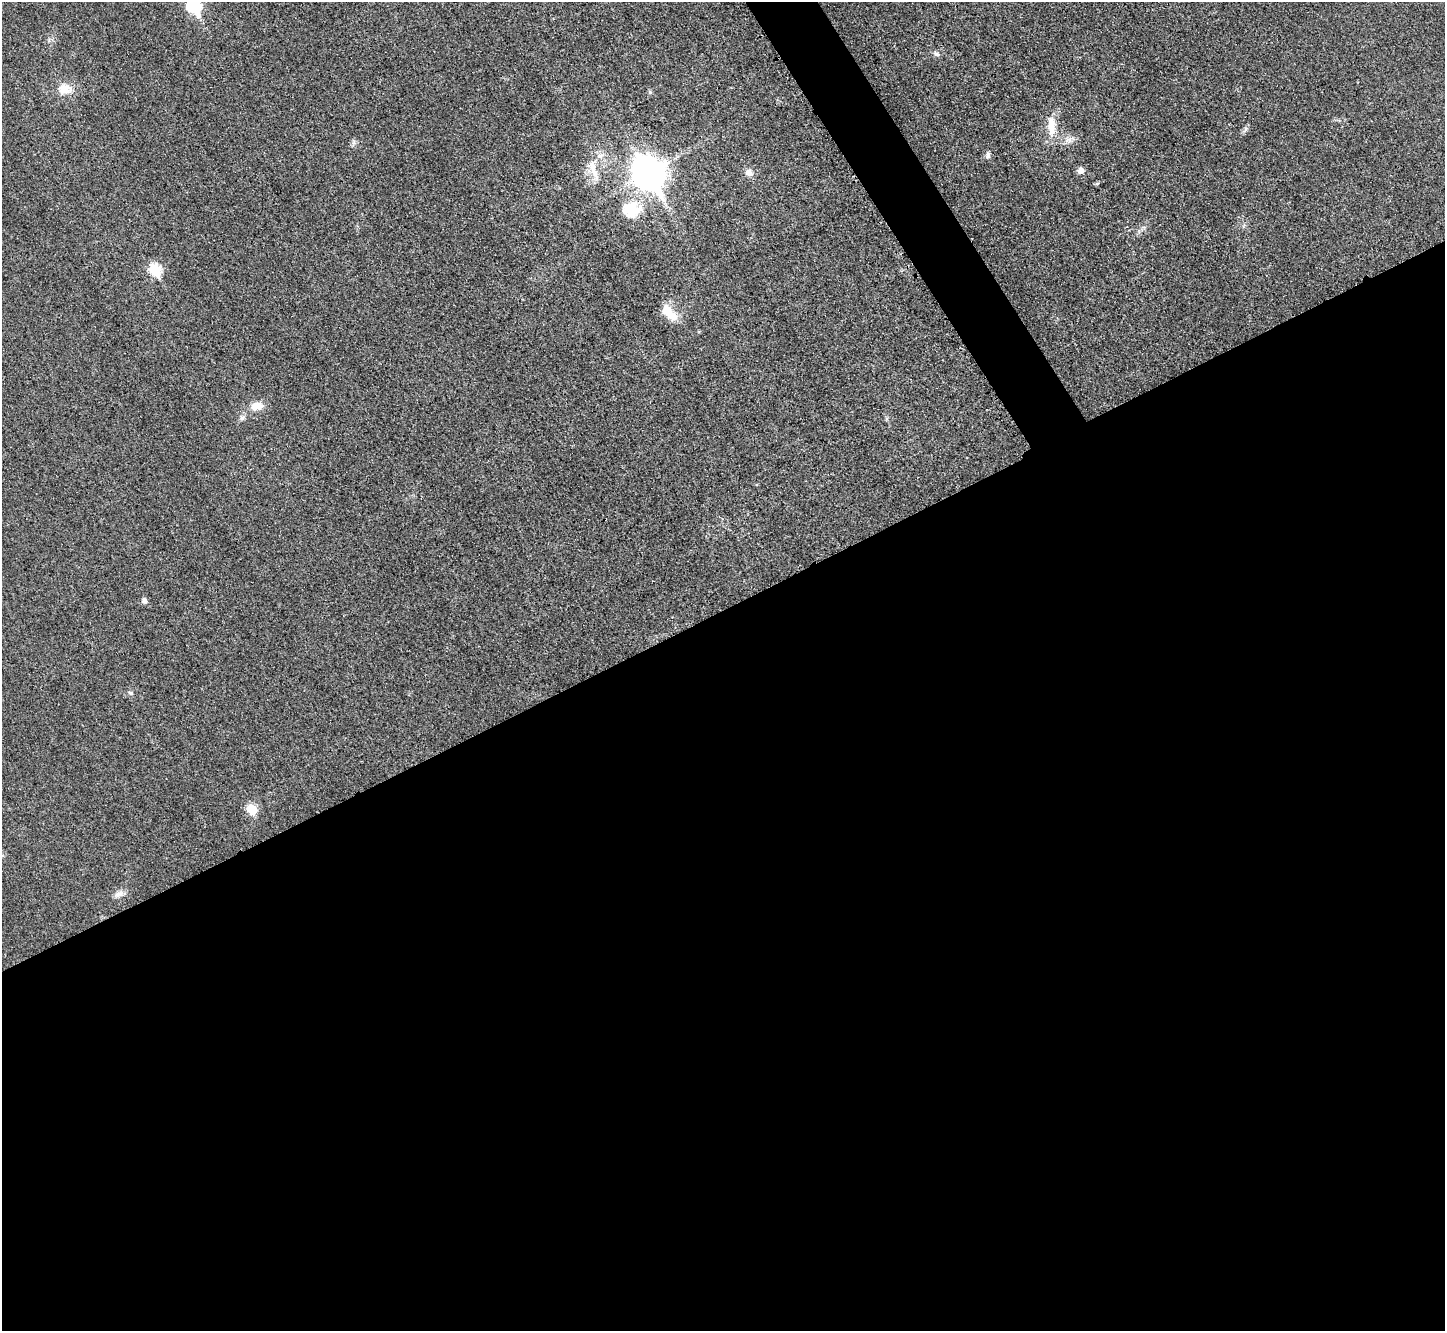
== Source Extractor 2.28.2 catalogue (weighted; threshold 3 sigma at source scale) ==
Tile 15 of 4 x 4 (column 3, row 4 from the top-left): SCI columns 2905-4347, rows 306-1634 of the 5798 x 5788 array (HDU 1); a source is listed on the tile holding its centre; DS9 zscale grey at full resolution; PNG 1447 x 1333 px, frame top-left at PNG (2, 2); no overlay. Shown black and unused: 56% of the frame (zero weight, under 3 of 4 exposures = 1% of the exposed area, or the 3 px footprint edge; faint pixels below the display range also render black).
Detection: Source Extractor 2.28.2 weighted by HDU 2 'WHT'; one run over the whole footprint, this tile lists its part. Background 0.0298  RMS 0.0057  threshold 0.0259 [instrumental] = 3 sigma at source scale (4.5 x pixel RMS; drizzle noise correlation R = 1.50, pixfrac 1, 0.05/0.05 arcsec/px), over >= 5 px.
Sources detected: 23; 1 inside a brighter listed object's ellipse — not listed separately; the other 22 listed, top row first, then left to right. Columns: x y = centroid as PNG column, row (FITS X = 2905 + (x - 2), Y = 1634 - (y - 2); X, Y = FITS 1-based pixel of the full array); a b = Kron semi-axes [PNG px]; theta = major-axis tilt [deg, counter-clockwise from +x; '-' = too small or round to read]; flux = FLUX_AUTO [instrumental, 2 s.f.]
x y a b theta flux
194 7 8 7 - 74
936 54 10 5 -32 1.4
65 89 19 14 2 8.8
1051 126 30 11 -87 11
1245 129 7 4 71 1.3
1069 140 9 8 - 3
988 155 9 6 83 1.7
600 156 10 8 -10 3.6
1081 170 6 6 - 4.5
594 171 30 7 -66 7.3
648 173 13 10 -58 960
749 173 11 9 -39 3.6
1097 183 5 5 - 0.87
631 210 21 19 23 21
155 270 7 6 - 43
671 315 19 14 -44 9.1
256 406 17 10 7 7.4
242 418 8 6 -73 1.8
144 601 6 5 - 2.4
130 693 8 5 -27 1.1
251 809 7 6 - 17
119 894 14 8 19 3.4
Isophote crosses this tile's border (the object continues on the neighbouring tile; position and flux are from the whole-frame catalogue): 1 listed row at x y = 194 7
Unlisted compact peaks at least as high as the median listed source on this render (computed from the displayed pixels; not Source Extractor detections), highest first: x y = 354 142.